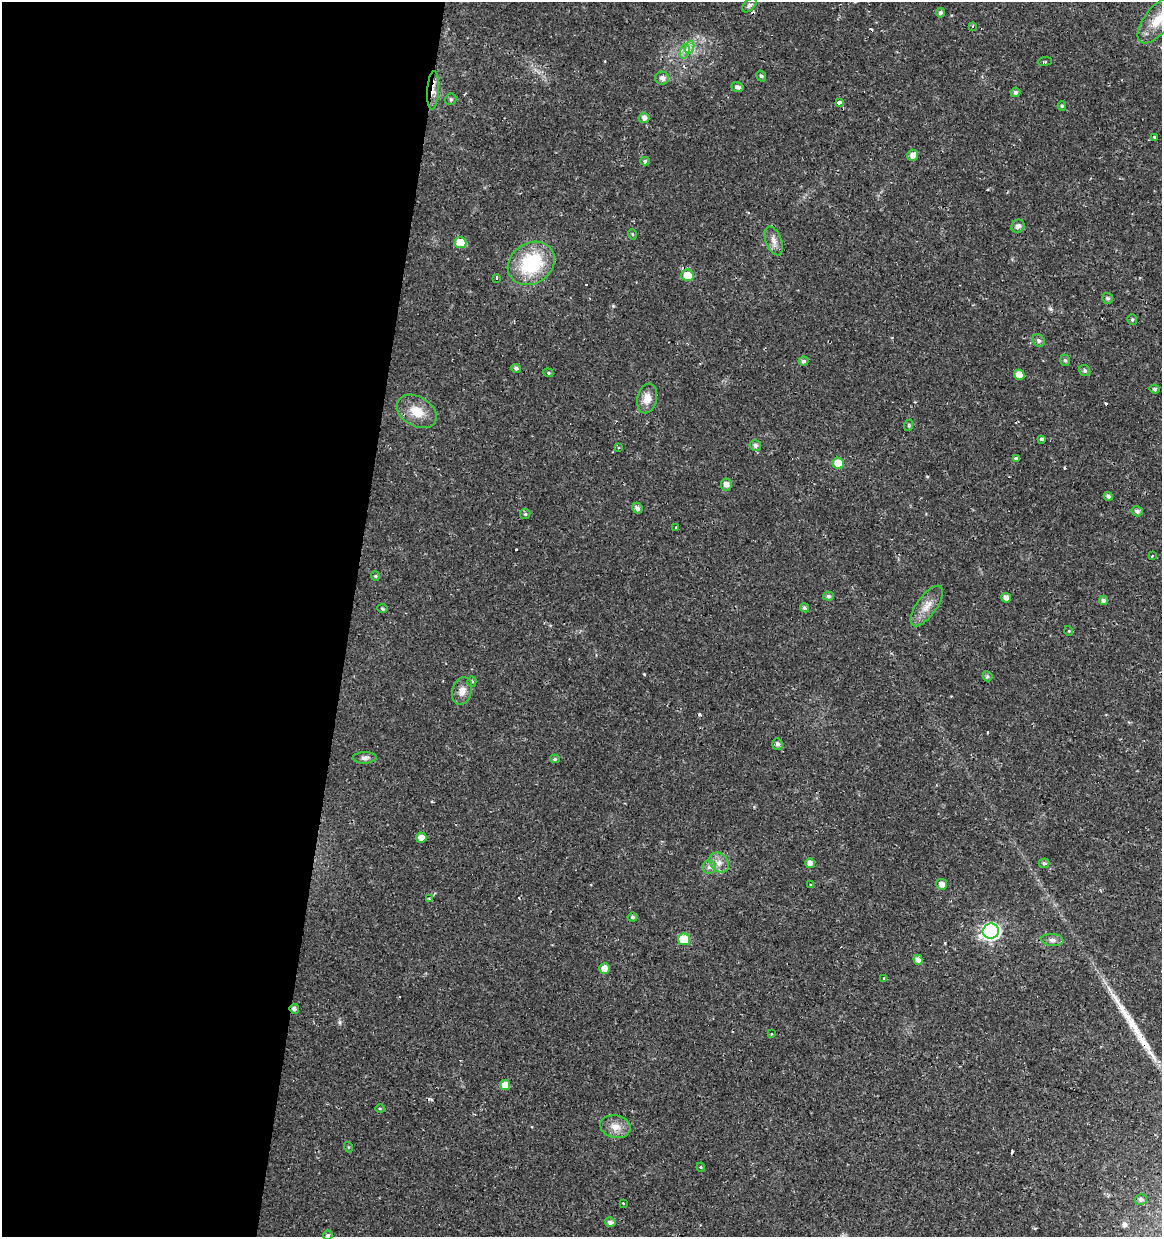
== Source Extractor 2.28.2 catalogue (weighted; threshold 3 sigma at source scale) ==
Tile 5 of 4 x 4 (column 1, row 2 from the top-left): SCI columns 221-1380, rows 2473-3707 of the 5142 x 4941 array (HDU 1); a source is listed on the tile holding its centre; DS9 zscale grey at full resolution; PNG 1164 x 1239 px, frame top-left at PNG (2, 2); each listed source drawn as its Kron ellipse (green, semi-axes under 4 px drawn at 4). Shown black and unused: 30% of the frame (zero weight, under 2 of 3 exposures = <1% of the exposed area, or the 3 px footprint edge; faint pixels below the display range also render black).
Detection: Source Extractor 2.28.2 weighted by HDU 2 'WHT'; one run over the whole footprint, this tile lists its part. Background 0.0224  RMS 0.0028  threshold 0.0127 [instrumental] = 3 sigma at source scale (4.5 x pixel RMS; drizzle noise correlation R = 1.50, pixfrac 1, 0.0396/0.0396 arcsec/px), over >= 5 px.
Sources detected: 101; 9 cosmic-ray / hot-pixel residue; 1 long thin detection or spike segment (spike, bleed or trail) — neither listed nor drawn; the other 91 listed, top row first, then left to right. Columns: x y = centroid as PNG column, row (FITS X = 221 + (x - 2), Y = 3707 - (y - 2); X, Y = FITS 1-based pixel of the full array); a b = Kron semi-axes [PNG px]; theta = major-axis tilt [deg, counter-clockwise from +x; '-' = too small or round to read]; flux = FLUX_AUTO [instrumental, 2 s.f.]
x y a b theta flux
749 5 8 5 43 0.71
940 13 5 4 - 0.73
1158 20 28 12 52 6.5
972 26 3 3 - 0.4
690 47 6 4 70 0.88
685 51 7 4 71 0.92
1045 61 7 3 6 0.34
761 76 6 4 -58 0.59
662 78 7 6 - 1.3
737 87 6 4 -15 1.2
433 90 19 6 86 2.3
1015 92 5 4 - 0.71
451 99 6 5 - 0.55
840 102 4 3 - 2.3
1062 106 4 4 - 0.36
644 118 5 5 - 1.2
1154 137 3 3 - 0.53
913 155 5 5 - 1.8
645 161 5 4 - 0.43
1018 226 7 6 - 1.1
632 234 5 3 - 0.28
774 241 15 8 -69 1.8
460 243 6 5 - 6
531 263 25 20 33 19
687 275 6 6 - 5
496 278 4 3 - 1.1
1108 298 6 5 - 0.58
1132 319 5 5 - 0.47
1039 340 7 5 -44 0.71
1065 360 6 4 -72 0.56
804 361 5 4 - 0.68
516 368 5 4 - 0.8
1085 371 6 5 - 0.58
548 373 5 4 - 0.4
1019 375 5 5 - 3.3
1155 389 5 4 - 0.56
647 399 15 10 77 2.9
417 411 21 14 -30 5.3
909 425 6 3 72 0.33
1042 439 3 3 - 0.65
755 445 6 5 - 0.89
618 448 3 3 - 0.37
1016 459 4 3 - 1.3
838 463 6 5 - 5.7
726 485 6 5 - 1.6
1108 496 5 4 - 0.8
637 508 5 5 - 1.1
1137 511 6 5 - 0.89
525 514 5 5 - 0.42
676 527 3 3 - 0.93
1152 556 3 2 - 0.31
375 576 5 4 - 0.36
828 596 5 4 - 0.56
1006 598 5 4 - 1.6
1103 600 5 4 - 0.76
927 606 24 10 54 3.4
382 608 5 4 - 0.47
805 608 5 4 - 0.57
1069 631 5 3 - 0.23
987 676 5 4 - 0.5
472 681 5 4 - 0.46
462 691 14 9 73 2.1
777 744 6 5 - 0.83
364 758 12 5 2 1.1
555 759 5 4 - 0.46
421 837 5 5 - 1.9
719 862 11 8 -47 1.9
810 863 5 5 - 1.4
1044 863 5 4 - 0.58
709 867 7 7 - 0.95
942 884 5 5 - 1.7
811 885 3 2 - 0.27
429 899 3 2 - 0.34
632 917 5 4 - 0.53
991 931 8 7 - 85
684 939 6 5 - 9.8
1052 940 11 6 -6 1.2
918 960 5 4 - 1.5
604 968 5 5 - 2.6
884 978 4 3 - 0.56
294 1009 5 4 - 0.96
772 1034 3 2 - 0.25
505 1085 5 5 - 2.6
380 1108 5 3 - 0.28
615 1127 15 11 -12 2.9
348 1147 5 3 - 0.27
701 1167 4 4 - 0.3
1141 1199 6 5 - 0.89
623 1203 3 3 - 0.38
610 1222 5 5 - 1
328 1235 5 5 - 0.63
Overlapping masked pixels (flux is a lower limit): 2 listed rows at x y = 433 90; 294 1009
Isophote crosses this tile's border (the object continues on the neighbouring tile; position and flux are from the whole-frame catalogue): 2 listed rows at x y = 1158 20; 328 1235